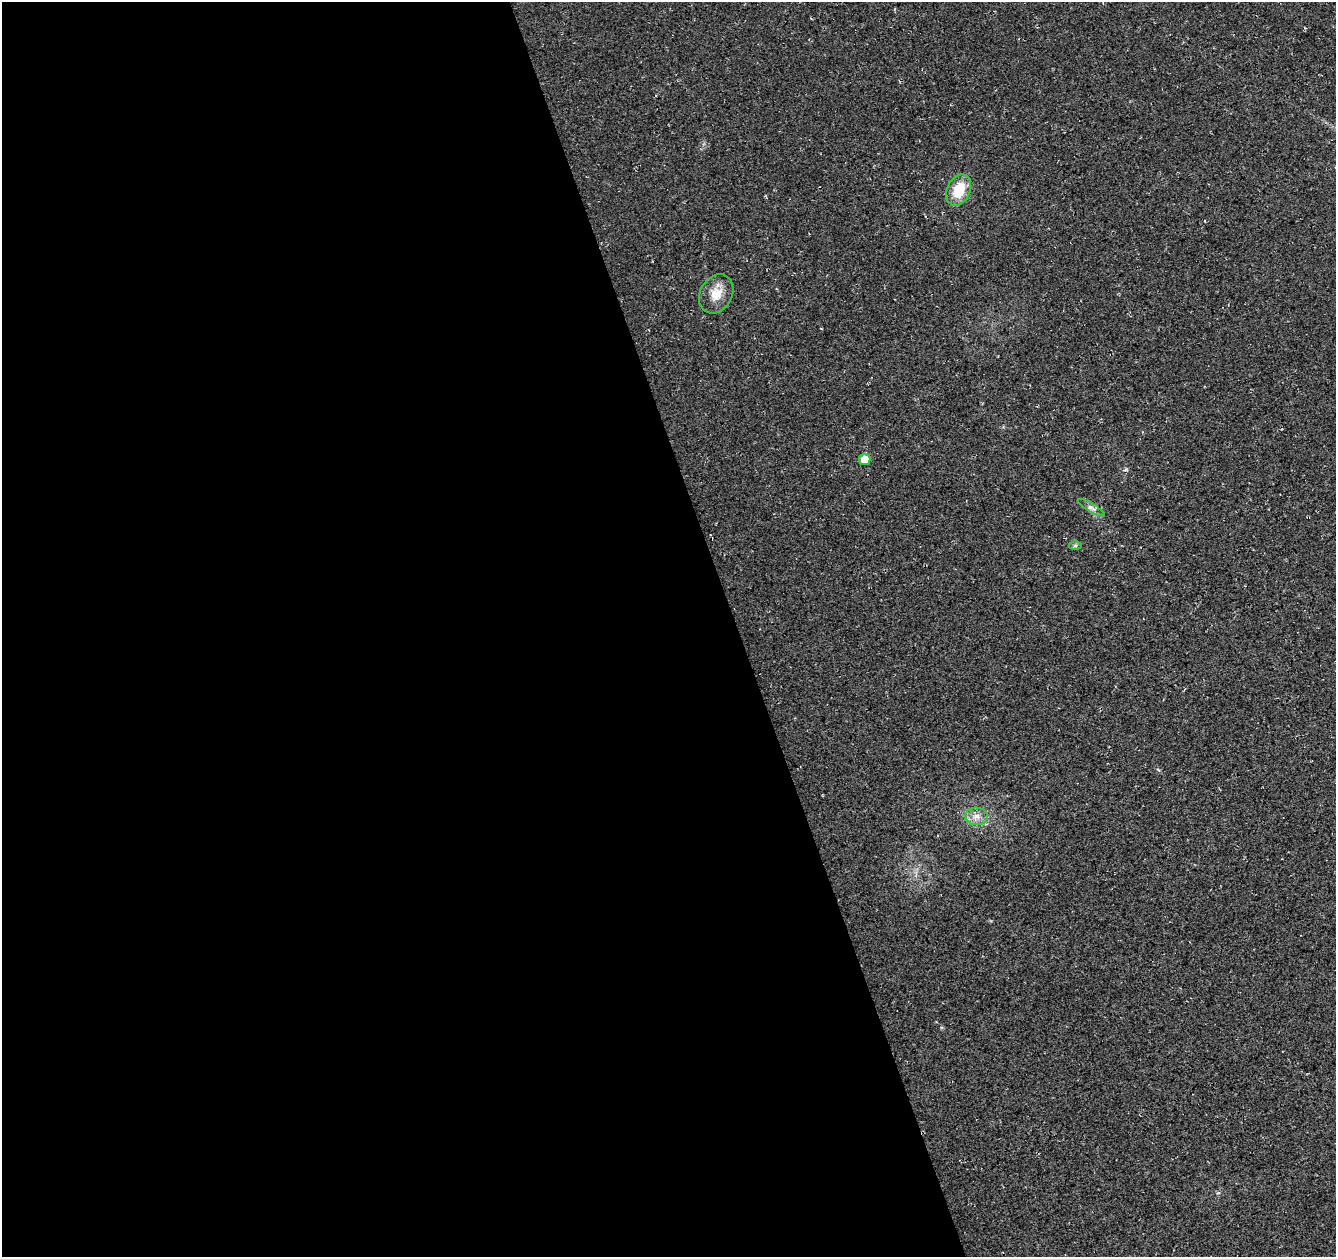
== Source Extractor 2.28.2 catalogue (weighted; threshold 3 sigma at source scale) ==
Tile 9 of 4 x 4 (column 1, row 3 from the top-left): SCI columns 55-1388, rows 1338-2592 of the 5449 x 5237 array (HDU 1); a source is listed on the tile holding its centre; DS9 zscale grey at full resolution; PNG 1338 x 1259 px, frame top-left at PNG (2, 2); each listed source drawn as its Kron ellipse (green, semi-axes under 4 px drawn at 4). Shown black and unused: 55% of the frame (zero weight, under 3 of 4 exposures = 5% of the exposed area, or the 3 px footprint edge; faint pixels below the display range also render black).
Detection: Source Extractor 2.28.2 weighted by HDU 2 'WHT'; one run over the whole footprint, this tile lists its part. Background 0.0307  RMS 0.0081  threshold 0.0362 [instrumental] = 3 sigma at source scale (4.5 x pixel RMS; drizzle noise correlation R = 1.50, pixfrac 1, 0.0396/0.0396 arcsec/px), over >= 5 px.
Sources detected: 6; all 6 listed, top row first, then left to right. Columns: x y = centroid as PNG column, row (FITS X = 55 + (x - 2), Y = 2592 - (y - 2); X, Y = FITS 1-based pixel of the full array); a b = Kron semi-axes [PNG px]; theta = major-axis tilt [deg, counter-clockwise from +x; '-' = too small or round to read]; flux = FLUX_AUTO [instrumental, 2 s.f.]
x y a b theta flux
959 190 16 11 65 22
716 294 20 16 60 13
865 459 5 5 - 13
1091 508 15 4 -30 2.9
1075 545 6 4 0 1.2
976 816 11 9 -3 6.2